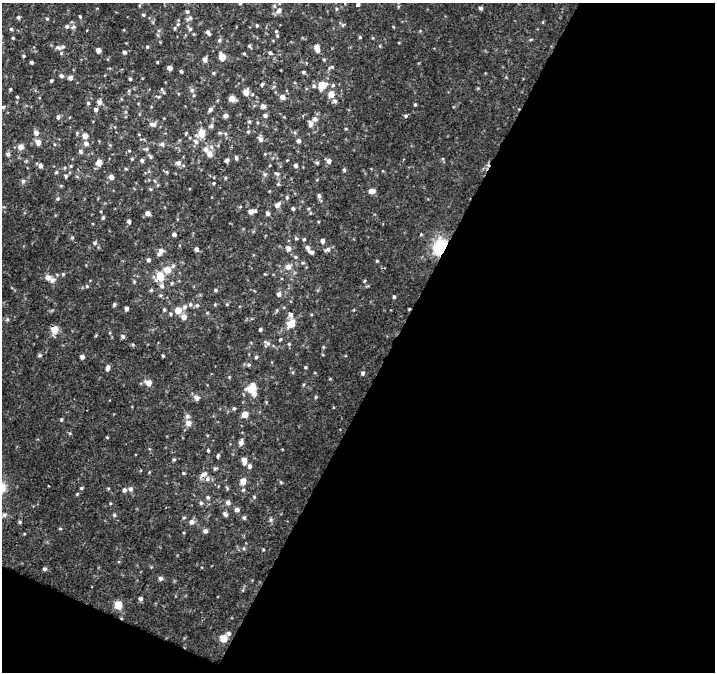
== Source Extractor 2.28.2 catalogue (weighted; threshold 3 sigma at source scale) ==
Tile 4 of 2 x 2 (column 2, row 2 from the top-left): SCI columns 715-1427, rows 57-726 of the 1427 x 1450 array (HDU 1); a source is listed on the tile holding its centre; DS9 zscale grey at full resolution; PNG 717 x 674 px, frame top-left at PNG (2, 3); no overlay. Shown black and unused: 47% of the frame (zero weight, under 2 of 3 exposures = <1% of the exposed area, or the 3 px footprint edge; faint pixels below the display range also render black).
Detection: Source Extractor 2.28.2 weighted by HDU 2 'WHT'; one run over the whole footprint, this tile lists its part. Background 0.00346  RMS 0.0023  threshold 0.0104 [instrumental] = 3 sigma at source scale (4.5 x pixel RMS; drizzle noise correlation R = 1.50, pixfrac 1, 0.0396/0.0396 arcsec/px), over >= 5 px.
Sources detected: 247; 1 cosmic-ray / hot-pixel residue — not listed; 9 inside a brighter listed object's ellipse — not listed separately; the other 237 listed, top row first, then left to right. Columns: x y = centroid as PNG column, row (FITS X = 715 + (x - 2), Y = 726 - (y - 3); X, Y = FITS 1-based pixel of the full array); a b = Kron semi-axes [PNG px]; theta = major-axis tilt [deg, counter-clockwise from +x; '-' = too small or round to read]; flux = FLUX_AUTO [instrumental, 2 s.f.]
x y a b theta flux
240 3 4 3 - 0.38
358 4 4 4 - 0.53
481 8 4 4 - 0.46
336 9 5 3 - 0.24
279 11 9 6 52 1.1
187 12 5 4 - 0.4
143 15 5 4 - 0.29
80 16 4 3 - 0.23
18 17 5 5 - 0.38
189 18 11 5 30 0.58
47 19 4 4 - 0.24
178 24 5 5 - 0.41
257 25 4 3 - 0.27
343 25 6 4 58 0.31
67 26 6 5 - 0.51
73 27 7 5 22 0.47
11 29 5 4 - 0.27
190 29 6 5 - 0.5
87 30 3 2 - 0.2
208 32 7 4 -53 0.55
194 34 5 3 - 0.19
277 36 6 5 - 0.42
360 37 4 4 - 0.24
13 38 3 3 - 0.24
219 40 6 4 68 0.44
249 46 4 4 - 0.32
380 46 5 3 - 0.19
147 47 5 4 - 0.28
58 48 9 5 -17 0.73
317 48 8 5 -79 1.9
98 50 4 4 - 1.7
124 52 4 4 - 0.49
244 53 5 3 - 0.23
270 53 7 5 -28 0.47
23 56 4 3 - 0.26
222 57 6 5 - 3.1
205 60 5 5 - 0.88
31 62 3 3 - 0.43
157 62 3 3 - 0.17
332 67 7 4 18 0.36
170 68 5 4 - 0.77
181 71 4 3 - 0.28
303 72 4 3 - 0.39
213 73 5 4 - 0.26
61 76 5 5 - 0.61
70 78 5 5 - 0.8
130 79 4 3 - 0.32
51 81 3 3 - 0.28
262 85 5 3 - 0.4
322 85 11 10 - 2.6
333 85 5 5 - 0.32
10 89 4 3 - 0.24
192 90 6 6 - 0.52
164 92 6 4 -70 0.32
246 92 6 5 - 2
331 94 6 6 - 2.1
17 97 4 3 - 0.25
158 97 6 4 13 0.28
282 97 5 5 - 1.4
232 99 6 5 - 1.4
335 101 6 5 - 0.47
99 102 7 6 - 0.84
88 103 4 4 - 0.3
415 105 4 3 - 0.25
263 106 5 5 - 0.86
3 107 4 4 - 0.26
96 109 5 4 - 0.66
210 110 6 5 - 0.64
226 115 4 4 - 0.89
265 115 5 4 - 0.59
406 116 3 3 - 0.6
58 117 6 5 - 0.53
249 122 6 4 -68 0.34
311 123 7 6 - 0.85
152 124 10 6 -6 0.92
211 126 6 5 - 0.44
346 129 4 3 - 0.2
248 132 5 4 - 0.25
36 133 6 6 - 1.1
201 133 7 6 - 3.7
220 133 6 4 18 0.38
186 134 5 3 - 0.22
85 136 5 5 - 2
260 139 7 5 -79 0.83
196 141 9 6 -49 0.82
298 141 5 4 - 0.64
38 142 8 6 -56 1.1
86 144 8 6 -24 0.71
162 144 6 6 - 0.57
20 147 7 7 - 1.3
146 149 6 5 - 0.39
81 151 6 5 - 0.51
8 154 6 6 - 0.57
209 154 8 7 - 1.4
150 157 8 4 -53 0.41
236 158 5 3 - 0.39
132 159 4 4 - 0.22
227 160 4 4 - 0.58
142 161 5 4 - 0.47
329 161 6 5 - 0.92
99 162 9 7 75 1.3
178 163 6 6 - 0.88
317 163 5 5 - 0.31
40 165 7 5 -34 0.84
71 166 5 4 - 0.24
295 166 4 4 - 0.59
126 169 5 3 - 0.2
344 170 5 4 - 0.36
56 172 5 4 - 0.28
167 172 6 3 -71 0.26
265 174 6 5 - 0.42
277 174 8 4 -23 0.48
66 176 5 4 - 0.35
111 177 5 5 - 1.2
225 178 5 3 - 0.22
23 181 7 5 77 0.46
214 183 4 3 - 0.21
61 186 5 3 - 0.22
150 189 5 3 - 0.22
372 191 5 4 - 2.5
319 196 6 5 - 0.58
287 197 6 4 -88 0.37
58 199 5 4 - 0.32
277 205 9 6 38 0.89
293 208 4 4 - 0.35
251 211 7 4 6 1.5
148 213 4 4 - 1.2
268 214 5 4 - 0.54
103 218 5 4 - 0.36
129 221 5 4 - 0.53
174 234 4 4 - 0.63
72 237 6 4 1 0.26
296 238 5 4 - 0.3
304 239 4 4 - 0.23
323 241 5 4 - 0.79
95 243 5 5 - 0.43
307 247 6 5 - 0.65
440 247 15 11 68 12
288 248 6 6 - 1.2
197 249 5 4 - 0.65
327 250 8 6 21 0.73
160 252 11 6 56 1.2
311 252 6 4 -26 0.74
296 257 5 4 - 0.31
148 260 5 4 - 0.53
377 261 4 3 - 0.2
302 263 6 5 - 0.39
173 266 6 5 - 0.46
288 267 7 6 - 1.3
167 270 7 6 - 2.8
63 274 5 5 - 0.28
265 274 3 3 - 0.19
160 276 7 6 - 5.1
48 277 9 8 - 1.5
364 281 5 3 - 0.2
172 283 4 4 - 0.31
162 286 7 6 - 0.75
151 290 4 4 - 0.3
215 290 4 4 - 0.29
279 294 6 5 - 0.65
394 297 4 3 - 0.29
114 304 5 4 - 0.34
197 305 6 5 - 0.41
184 307 10 6 46 1
126 308 4 4 - 0.66
409 309 3 3 - 0.17
164 310 5 4 - 0.33
178 310 5 5 - 3.3
184 317 6 5 - 1.5
7 319 6 4 -72 0.3
291 323 14 10 57 2.3
54 329 6 5 - 4.1
260 329 4 3 - 0.41
96 335 3 3 - 0.26
123 336 5 4 - 0.45
280 339 4 3 - 0.22
267 343 13 5 -23 0.76
289 344 4 4 - 0.23
133 345 5 3 - 0.26
40 355 5 4 - 0.43
82 357 4 4 - 0.78
256 357 4 4 - 0.39
249 365 6 4 22 0.33
305 367 4 4 - 0.22
108 368 6 4 83 0.87
293 372 5 3 - 0.24
363 373 6 5 - 0.51
148 383 6 5 - 1.8
251 389 10 7 4 2.5
196 397 9 7 -48 0.83
316 397 4 4 - 0.25
234 408 5 4 - 0.32
245 414 5 4 - 3
187 416 6 6 - 0.71
61 419 4 4 - 0.3
188 423 6 6 - 1.9
70 433 5 3 - 0.23
107 437 4 3 - 0.19
241 442 6 5 - 1
208 451 3 3 - 0.42
218 456 5 4 - 0.36
174 460 5 4 - 0.32
244 461 8 6 -79 1.3
250 466 6 5 - 0.62
215 469 6 5 - 0.37
183 473 4 4 - 0.26
203 474 7 5 32 1.7
207 479 7 7 - 0.8
243 481 8 7 - 1.5
81 488 5 4 - 0.26
227 488 6 4 -65 0.28
130 489 6 5 - 0.69
124 490 5 4 - 0.66
243 490 5 4 - 0.32
77 494 5 4 - 0.22
208 497 5 5 - 0.4
254 497 5 4 - 0.25
228 502 6 5 - 0.86
201 503 5 5 - 0.4
237 510 5 5 - 0.94
225 514 8 5 -47 0.59
4 515 8 6 35 0.59
114 515 5 4 - 0.33
184 517 5 3 - 0.24
244 518 5 4 - 0.41
271 520 7 5 90 0.45
20 522 4 4 - 0.32
192 522 7 6 - 0.94
60 528 5 3 - 0.21
205 531 5 5 - 0.77
244 548 5 3 - 0.27
263 549 5 3 - 0.2
44 569 4 4 - 0.52
160 578 5 5 - 0.67
140 598 5 4 - 0.63
118 605 5 5 - 5.1
223 638 8 8 - 2.2
Overlapping masked pixels (flux is a lower limit): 4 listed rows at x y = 440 247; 409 309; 54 329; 203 474
Isophote crosses this tile's border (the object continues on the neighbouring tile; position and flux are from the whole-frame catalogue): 2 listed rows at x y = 240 3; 358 4